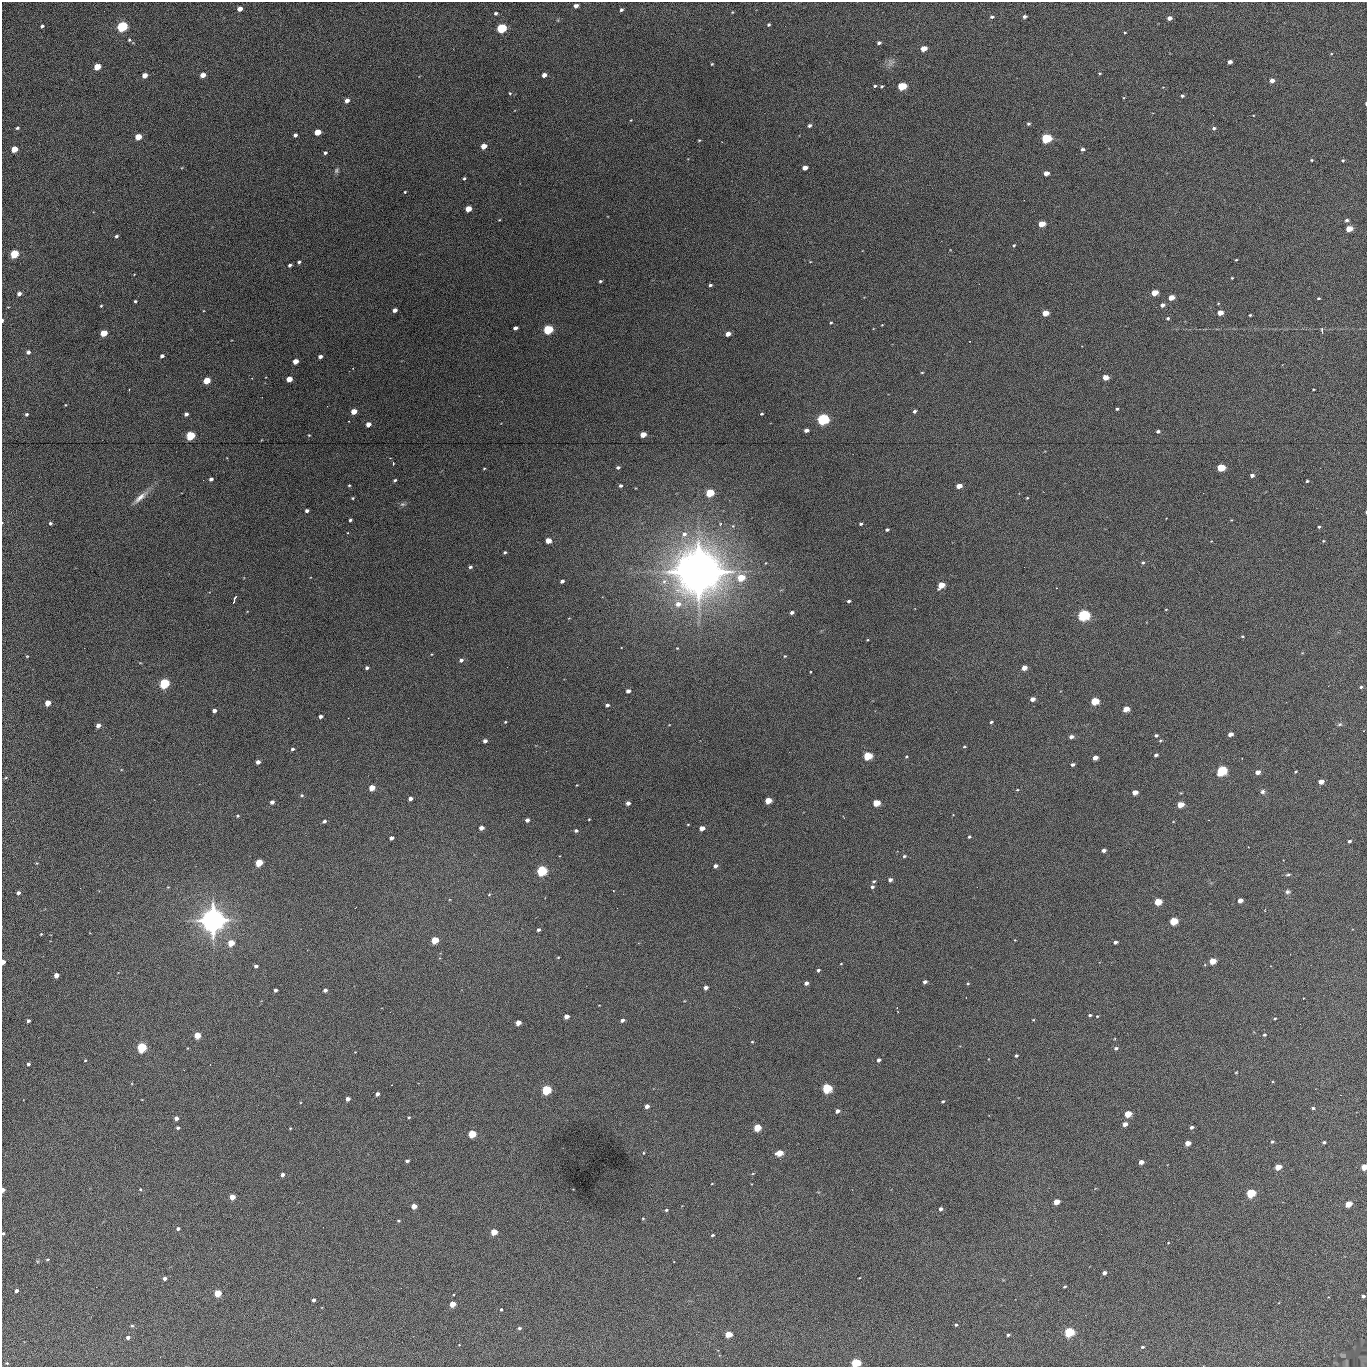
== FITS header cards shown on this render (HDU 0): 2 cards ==
NAXIS1  =                 1365 /fastest changing axis
NAXIS2  =                 1365 /next to fastest changing axis

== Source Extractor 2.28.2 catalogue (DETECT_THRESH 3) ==
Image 1365 x 1365 px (HDU 0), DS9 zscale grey, 1 PNG px = 1 image px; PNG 1369 x 1369 px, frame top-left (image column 1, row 1365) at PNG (2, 2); no overlay
Background 400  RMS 54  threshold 163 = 3 sigma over >= 5 px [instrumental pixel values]
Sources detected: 337; all 337 listed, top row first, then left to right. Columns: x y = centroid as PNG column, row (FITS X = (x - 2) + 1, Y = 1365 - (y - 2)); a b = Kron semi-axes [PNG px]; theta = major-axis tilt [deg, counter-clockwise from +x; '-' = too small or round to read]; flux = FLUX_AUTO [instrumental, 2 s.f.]
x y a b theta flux
576 6 4 4 - 1.8e+04
240 9 4 4 - 3.2e+04
621 10 4 3 - 7.9e+03
732 12 4 2 - 2.4e+03
496 13 4 4 - 7.5e+03
992 17 4 4 - 7.3e+03
1024 17 4 3 - 1.1e+04
1169 18 4 4 - 2.1e+04
769 25 3 3 - 5.0e+03
42 26 4 3 - 6.7e+03
122 27 5 4 - 6.3e+05
501 28 5 4 - 4.6e+05
1125 32 3 2 - 3.3e+03
129 40 4 3 - 4.1e+03
879 43 4 3 - 8.0e+03
924 49 5 4 - 5.4e+04
1230 62 4 4 - 1.7e+04
891 63 11 7 35 1.7e+04
712 64 3 2 - 3.4e+03
97 67 5 4 - 9.3e+04
1100 73 4 3 - 3.7e+03
144 75 4 4 - 4.1e+04
203 75 5 4 - 3.4e+04
544 75 4 4 - 2.4e+04
1272 81 4 4 - 2.4e+04
875 86 4 3 - 4.5e+03
882 86 3 3 - 4.4e+03
902 86 5 4 - 2.2e+05
510 93 4 3 - 3.5e+03
1182 96 4 3 - 6.7e+03
347 101 4 4 - 2.3e+04
1366 104 3 2 - 5.7e+03
631 120 3 3 - 2.7e+03
1028 124 4 4 - 5.9e+03
809 125 5 4 - 9.1e+03
17 128 4 3 - 5.8e+03
1214 128 5 4 - 8.0e+03
318 132 5 4 - 7.8e+04
295 135 4 4 - 1.1e+04
138 137 5 4 - 7.4e+04
1046 138 5 4 - 4.4e+05
699 140 3 2 - 3.2e+03
484 146 5 4 - 4.6e+04
14 149 4 4 - 7.9e+04
1082 149 4 4 - 9.7e+03
325 153 3 3 - 6.5e+03
1311 160 3 3 - 3.8e+03
1343 160 4 3 - 4.7e+03
805 168 5 4 - 2.8e+04
336 171 8 5 74 7.1e+03
1046 173 4 4 - 3.0e+04
464 178 4 3 - 5.4e+03
405 192 3 2 - 3.3e+03
468 209 5 4 - 6.4e+04
499 220 3 2 - 2.6e+03
1347 220 4 4 - 8.2e+03
1041 224 5 4 - 8.0e+04
1349 229 5 4 - 6.4e+04
116 236 4 3 - 6.7e+03
1014 245 4 3 - 3.9e+03
14 254 5 4 - 2.5e+05
1236 260 3 2 - 2.9e+03
299 262 4 3 - 6.8e+03
290 265 4 3 - 7.9e+03
1232 278 3 2 - 3.3e+03
600 281 3 3 - 5.2e+03
710 285 4 3 - 7.9e+03
1154 293 5 4 - 7.2e+04
19 294 4 4 - 1.5e+04
1171 298 4 4 - 4.8e+04
1319 298 3 2 - 4.2e+03
135 301 3 3 - 5.4e+03
1162 305 5 4 - 1.5e+04
101 306 3 3 - 3.5e+03
395 310 4 4 - 1.8e+04
1045 313 5 4 - 5.2e+04
1220 313 4 4 - 4.4e+04
1250 315 3 3 - 4.0e+03
1168 318 4 4 - 6.1e+03
2 320 3 2 - 6.0e+03
831 323 4 3 - 3.9e+03
515 328 4 3 - 1.6e+04
548 330 5 4 - 4.1e+05
1322 330 6 4 -83 6.0e+03
104 333 5 4 - 1.0e+05
728 334 4 4 - 2.8e+04
28 352 4 4 - 1.2e+04
162 356 4 4 - 9.8e+03
320 357 4 3 - 1.4e+04
295 361 4 4 - 4.6e+04
922 372 4 3 - 3.0e+03
1105 378 5 4 - 3.8e+04
289 379 5 4 - 5.1e+04
207 381 4 4 - 1.1e+05
129 389 3 2 - 2.0e+03
1313 389 3 2 - 2.9e+03
65 405 3 2 - 2.5e+03
1117 409 3 3 - 4.4e+03
354 411 5 4 - 5.6e+04
914 411 4 3 - 8.5e+03
26 414 3 3 - 6.9e+03
186 414 4 4 - 1.2e+04
762 414 3 3 - 4.3e+03
823 419 6 5 - 6.9e+05
368 424 4 4 - 3.2e+04
806 430 4 4 - 1.5e+04
1158 431 4 3 - 8.7e+03
643 434 4 4 - 5.9e+04
309 435 4 4 - 2.8e+03
191 436 5 4 - 3.3e+05
393 463 4 2 - 2.9e+03
618 467 4 4 - 7.6e+03
484 468 4 3 - 3.0e+03
1221 468 5 4 - 1.5e+05
1252 475 4 3 - 1.4e+04
211 479 4 4 - 1.2e+04
395 480 3 3 - 5.2e+03
1307 481 3 3 - 4.8e+03
349 485 3 2 - 3.5e+03
620 486 4 4 - 8.0e+03
959 486 5 4 - 4.0e+04
710 493 5 4 - 1.9e+05
140 497 23 7 41 3.3e+04
353 498 3 3 - 3.8e+03
1027 498 3 2 - 3.2e+03
402 504 7 5 18 7.5e+03
307 511 4 3 - 1.2e+04
350 520 3 3 - 6.8e+03
1231 520 4 3 - 2.5e+03
50 523 3 3 - 6.2e+03
721 524 4 4 - 5.1e+03
861 524 3 3 - 5.8e+03
1319 527 3 3 - 4.4e+03
887 530 4 3 - 6.2e+03
684 534 8 7 - 2.0e+04
548 541 4 4 - 5.5e+04
1323 541 4 4 - 3.7e+03
505 552 3 3 - 5.3e+03
1143 563 4 4 - 5.4e+03
470 567 4 3 - 7.1e+03
699 572 21 21 - 6.7e+06
741 578 5 5 - 1.1e+05
562 581 4 3 - 1.0e+04
941 585 5 4 - 7.6e+04
235 597 5 2 - 4.7e+03
849 601 4 3 - 7.2e+03
234 602 4 2 - 3.8e+03
678 604 9 7 8 3.4e+04
1166 609 4 2 - 2.4e+03
792 612 4 3 - 1.0e+04
1083 615 6 5 - 6.5e+05
1242 636 5 3 - 3.5e+03
867 640 3 2 - 3.0e+03
677 648 4 3 - 2.6e+03
432 654 4 3 - 2.4e+03
27 656 4 4 - 3.3e+03
785 656 4 4 - 3.4e+03
461 660 5 4 - 1.0e+04
367 668 4 3 - 8.0e+03
1024 668 4 4 - 3.0e+04
810 672 2 2 - 2.6e+03
164 683 5 5 - 4.8e+05
1361 687 4 3 - 5.4e+03
628 691 4 4 - 1.5e+04
1032 699 4 4 - 2.7e+04
1095 701 5 4 - 1.7e+05
48 703 4 4 - 5.1e+04
607 705 5 4 - 8.9e+03
1126 709 5 4 - 5.7e+04
214 711 4 3 - 1.6e+04
321 716 4 3 - 1.2e+04
505 722 4 3 - 3.4e+03
991 722 3 3 - 4.9e+03
1340 724 7 5 2 6.0e+03
98 725 4 4 - 1.9e+04
1230 734 4 4 - 2.2e+04
1156 735 4 3 - 7.9e+03
1071 737 4 4 - 1.5e+04
485 741 4 4 - 1.3e+04
964 746 4 3 - 4.4e+03
292 749 4 3 - 6.8e+03
1156 755 4 4 - 9.1e+03
868 756 5 4 - 2.0e+05
906 756 4 3 - 3.9e+03
1095 758 4 4 - 2.7e+04
258 762 4 4 - 1.6e+04
1072 764 4 3 - 1.0e+04
1222 771 5 5 - 4.2e+05
1258 772 4 4 - 2.9e+04
1295 772 3 2 - 3.7e+03
6 777 5 3 - 3.8e+03
1321 782 4 4 - 3.6e+04
577 785 3 2 - 2.5e+03
372 788 4 4 - 6.1e+04
1017 790 4 3 - 3.0e+03
1135 792 5 4 - 3.6e+04
1262 792 6 6 - 9.0e+03
302 795 4 4 - 5.8e+03
410 798 4 3 - 1.8e+04
768 800 5 4 - 7.6e+04
272 802 4 4 - 1.3e+04
628 803 4 4 - 1.3e+04
876 803 5 4 - 9.2e+04
1180 804 5 4 - 6.8e+04
238 816 4 4 - 5.1e+03
589 819 3 2 - 2.7e+03
527 820 4 4 - 1.3e+04
324 821 4 4 - 8.8e+03
688 824 4 3 - 2.8e+03
481 828 4 4 - 2.4e+04
702 828 4 4 - 3.2e+04
576 830 4 4 - 8.0e+03
969 837 3 3 - 5.5e+03
391 838 4 4 - 1.5e+04
1349 841 3 3 - 8.5e+03
1104 850 4 4 - 1.4e+04
904 856 4 3 - 6.1e+03
37 863 4 4 - 3.0e+03
259 863 5 4 - 1.2e+05
715 866 4 4 - 1.4e+04
542 871 5 5 - 4.7e+05
1288 874 7 4 13 5.9e+03
890 880 4 3 - 1.4e+04
874 881 4 3 - 4.9e+03
168 887 4 3 - 2.8e+03
872 887 5 4 - 7.9e+03
613 890 2 2 - 2.3e+03
1287 892 6 5 - 8.9e+03
18 893 4 3 - 1.1e+04
489 894 5 3 - 3.1e+03
1240 900 4 4 - 2.6e+04
1158 901 5 4 - 1.1e+05
1265 910 4 2 - 2.0e+03
213 920 10 10 - 2.8e+06
1173 921 5 4 - 1.6e+05
538 930 4 3 - 8.2e+03
41 934 3 2 - 2.8e+03
435 940 5 4 - 1.1e+05
1115 942 4 3 - 9.8e+03
231 943 5 4 - 7.6e+04
558 957 4 3 - 3.0e+03
1212 961 5 4 - 7.1e+04
3 962 4 3 - 2.2e+04
841 964 3 2 - 2.3e+03
256 966 4 3 - 1.0e+04
818 970 4 3 - 6.6e+03
56 975 4 4 - 3.1e+04
925 982 4 3 - 1.2e+04
806 983 4 4 - 1.4e+04
968 983 5 3 - 3.5e+03
706 987 4 4 - 1.6e+04
276 990 4 3 - 8.7e+03
325 990 4 4 - 1.1e+04
1090 1015 4 3 - 4.9e+03
566 1016 4 4 - 2.8e+04
1097 1016 4 3 - 2.9e+03
1275 1019 3 3 - 3.9e+03
622 1020 4 3 - 1.1e+04
1033 1020 3 2 - 2.9e+03
28 1021 4 3 - 9.6e+03
518 1023 4 4 - 4.0e+04
197 1035 4 4 - 8.2e+04
1264 1035 4 3 - 4.5e+03
752 1042 4 3 - 3.3e+03
142 1047 5 4 - 4.2e+05
1116 1048 5 4 - 7.5e+03
355 1052 3 2 - 1.9e+03
1016 1056 3 3 - 6.2e+03
85 1060 3 3 - 3.4e+03
878 1060 3 3 - 1.0e+04
28 1064 4 4 - 9.0e+03
1236 1072 4 3 - 2.9e+03
827 1088 5 5 - 2.9e+05
546 1090 5 4 - 3.6e+05
377 1094 4 3 - 1.4e+04
348 1099 4 3 - 1.7e+04
943 1101 4 3 - 4.9e+03
647 1106 4 4 - 1.8e+04
1313 1108 4 3 - 6.6e+03
837 1111 4 4 - 1.5e+04
1128 1114 5 4 - 9.6e+04
409 1117 4 3 - 3.6e+03
176 1118 4 4 - 2.0e+04
1125 1124 4 4 - 2.3e+04
757 1127 5 4 - 9.8e+04
1192 1127 4 3 - 1.0e+04
178 1128 3 3 - 6.9e+03
290 1128 3 3 - 2.9e+03
472 1134 5 4 - 1.5e+05
1272 1142 4 4 - 6.0e+03
1324 1142 4 3 - 7.1e+03
1188 1143 5 4 - 3.9e+04
643 1153 4 3 - 2.8e+03
779 1153 5 4 - 8.2e+04
407 1161 4 3 - 1.1e+04
1141 1162 4 4 - 2.5e+04
1278 1167 5 4 - 5.8e+04
1364 1167 4 4 - 8.5e+04
753 1173 5 3 - 3.1e+03
283 1175 4 3 - 1.5e+04
712 1184 3 2 - 2.3e+03
140 1189 4 4 - 3.4e+03
3 1190 4 3 - 2.7e+04
1251 1193 5 4 - 2.9e+05
232 1197 4 4 - 4.8e+04
1056 1202 4 4 - 5.1e+04
1348 1204 5 4 - 8.6e+04
414 1206 4 4 - 3.5e+04
941 1209 4 3 - 1.1e+04
666 1210 4 3 - 5.6e+03
643 1218 4 3 - 3.4e+03
398 1221 3 3 - 4.8e+03
178 1229 4 4 - 9.6e+03
494 1232 4 4 - 6.7e+04
3 1233 3 3 - 4.8e+03
713 1235 4 3 - 5.1e+03
1168 1243 4 3 - 2.7e+03
47 1259 5 3 - 4.4e+03
1104 1273 4 4 - 1.5e+04
165 1278 4 3 - 1.5e+04
1065 1286 3 3 - 4.7e+03
16 1291 4 3 - 1.3e+04
218 1293 4 4 - 1.1e+05
1363 1296 4 3 - 9.6e+03
314 1300 3 3 - 1.1e+04
453 1304 4 4 - 6.5e+04
501 1309 3 3 - 5.2e+03
956 1325 4 3 - 5.5e+03
132 1326 5 4 - 4.8e+03
519 1328 4 4 - 7.2e+03
1069 1332 5 5 - 3.9e+05
728 1334 5 4 - 7.8e+04
1008 1335 4 3 - 5.5e+03
128 1337 4 4 - 1.2e+04
1142 1347 4 3 - 5.4e+03
7 1363 3 3 - 4.0e+03
856 1363 5 4 - 3.0e+05
At the frame edge (FLAGS 8, measured only in part): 7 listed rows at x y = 1366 104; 2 320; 3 962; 1364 1167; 3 1190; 3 1233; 856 1363

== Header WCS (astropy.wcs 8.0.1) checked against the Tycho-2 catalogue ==
Header WCS as astropy/WCSLIB reads it (applying the file's SIP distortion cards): RA---TAN-SIP/DEC--TAN-SIP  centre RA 02:17:04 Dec +13:18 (34.27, +13.31 deg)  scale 1.91 arcsec/px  FOV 43.5' x 43.5'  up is -180 deg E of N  parity flipped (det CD > 0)
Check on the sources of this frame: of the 60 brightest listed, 15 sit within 2.9 arcsec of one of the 16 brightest Tycho-2 stars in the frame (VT <= 12.67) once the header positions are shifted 0.41 arcsec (0.39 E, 0.14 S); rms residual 1.09 arcsec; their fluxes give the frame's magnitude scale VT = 25.92 - 2.5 log10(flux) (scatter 0.13 mag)
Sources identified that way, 15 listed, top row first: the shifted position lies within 2.9 arcsec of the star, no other Tycho-2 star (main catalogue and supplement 1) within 5.8 arcsec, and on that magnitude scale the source's flux lands within +1.5 / -3 mag of the star's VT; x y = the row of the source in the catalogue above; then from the Tycho-2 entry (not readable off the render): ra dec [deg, ICRS J2000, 3 dp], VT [Tycho-2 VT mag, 2 dp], TYC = Tycho-2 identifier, HIP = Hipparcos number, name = IAU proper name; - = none
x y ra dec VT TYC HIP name
122 27 34.572 +12.955 11.42 637-1207-1 - -
501 28 34.365 +12.956 12.09 637-873-1 - -
1046 138 34.068 +13.016 12.11 637-923-1 - -
548 330 34.341 +13.116 11.78 637-767-1 - -
823 419 34.191 +13.165 10.78 637-980-1 - -
191 436 34.536 +13.172 12.67 637-944-1 - -
1083 615 34.049 +13.269 11.22 637-820-1 - -
164 683 34.551 +13.304 11.62 637-695-1 - -
1222 771 33.973 +13.352 11.91 637-1253-1 - -
542 871 34.345 +13.404 11.61 637-1245-1 - -
213 920 34.525 +13.430 7.86 637-948-1 10730 -
546 1090 34.343 +13.520 12.11 637-855-1 - -
1251 1193 33.958 +13.576 11.96 637-1126-1 - -
1069 1332 34.057 +13.650 11.94 637-667-1 - -
856 1363 34.174 +13.666 12.36 637-601-1 - -